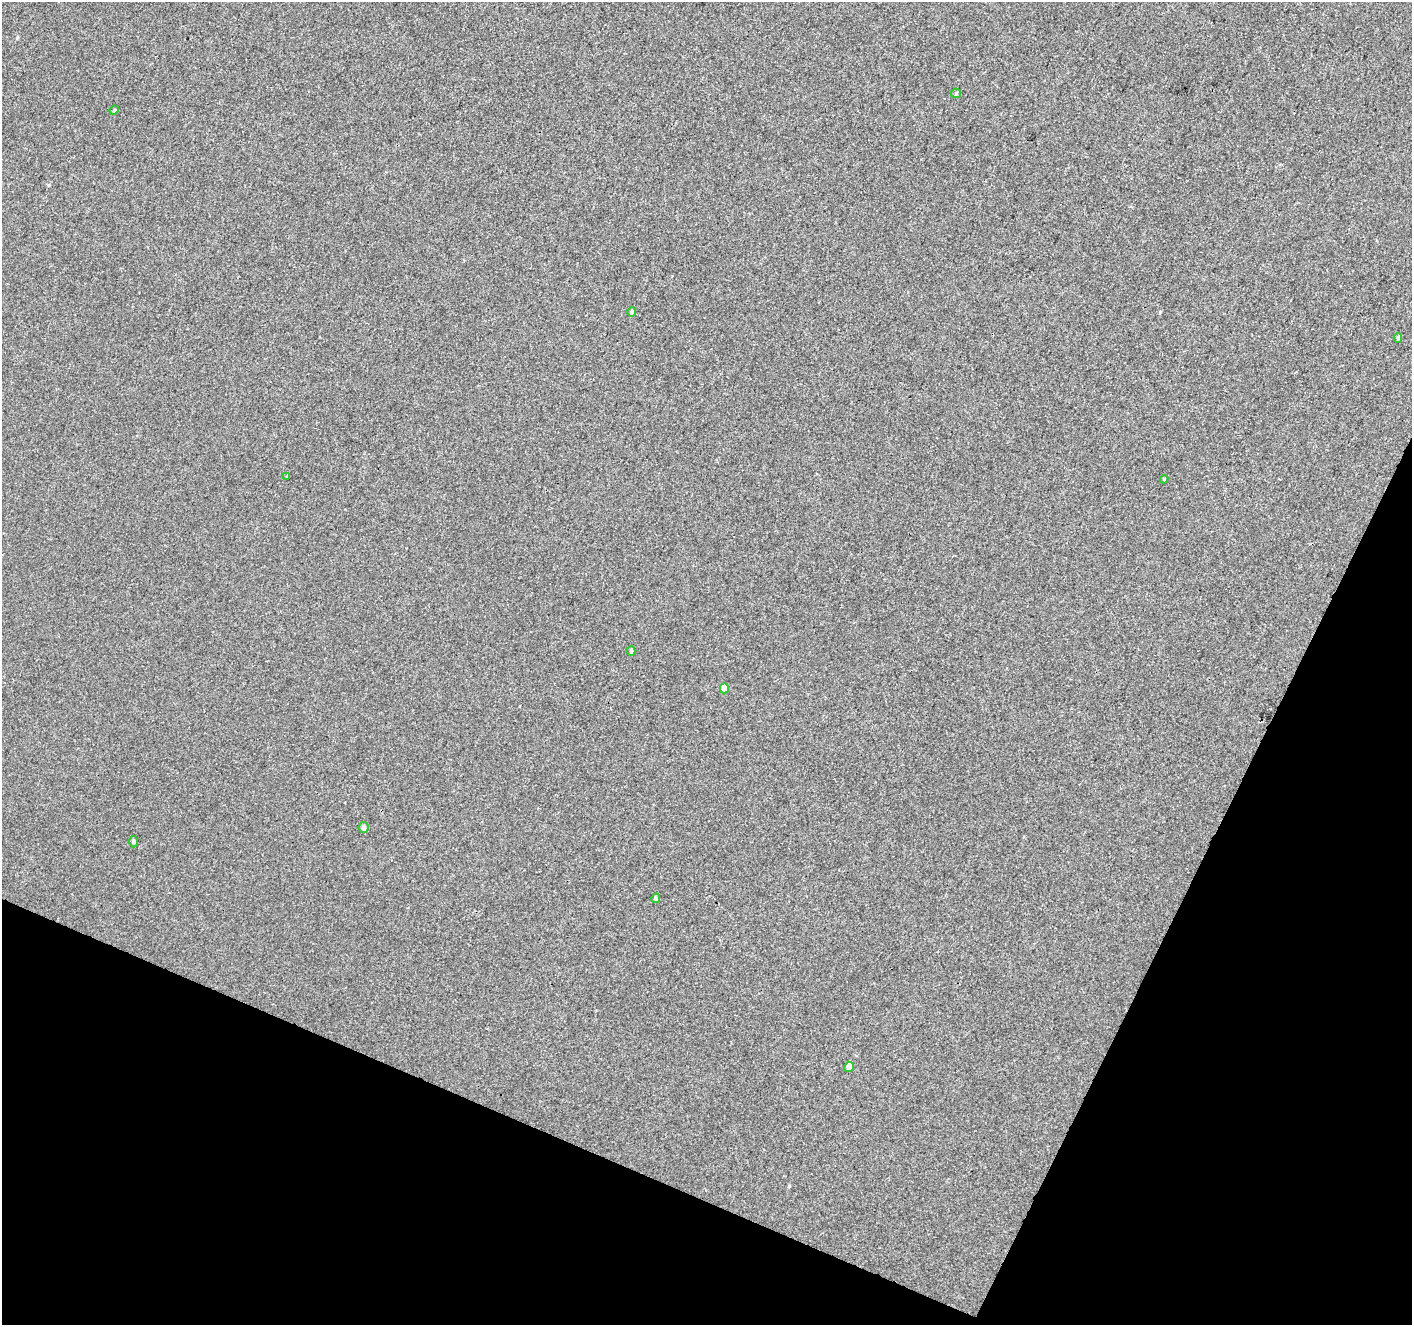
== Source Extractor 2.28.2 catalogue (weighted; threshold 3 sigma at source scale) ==
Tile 15 of 4 x 4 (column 3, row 4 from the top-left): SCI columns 2825-4234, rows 209-1531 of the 5656 x 5772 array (HDU 1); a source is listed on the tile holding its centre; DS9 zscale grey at full resolution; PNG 1414 x 1327 px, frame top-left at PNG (2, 2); each listed source drawn as its Kron ellipse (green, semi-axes under 4 px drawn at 4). Shown black and unused: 22% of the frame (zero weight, under 3 of 4 exposures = <1% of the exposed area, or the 3 px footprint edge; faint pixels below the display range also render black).
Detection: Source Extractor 2.28.2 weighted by HDU 2 'WHT'; one run over the whole footprint, this tile lists its part. Background -1.68e-04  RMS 0.0032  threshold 0.0146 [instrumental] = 3 sigma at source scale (4.5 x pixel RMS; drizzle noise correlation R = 1.50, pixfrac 1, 0.0396/0.0396 arcsec/px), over >= 5 px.
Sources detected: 12; all 12 listed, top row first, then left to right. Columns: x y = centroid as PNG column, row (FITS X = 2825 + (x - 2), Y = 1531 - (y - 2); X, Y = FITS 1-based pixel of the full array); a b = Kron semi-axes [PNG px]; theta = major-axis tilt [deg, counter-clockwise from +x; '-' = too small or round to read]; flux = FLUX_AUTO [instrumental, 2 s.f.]
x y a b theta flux
956 93 5 4 - 0.39
114 110 5 4 - 0.38
632 312 5 4 - 0.86
1398 338 5 4 - 0.52
287 476 4 2 - 0.39
1164 479 4 4 - 0.29
631 651 4 4 - 0.49
724 688 5 4 - 3
364 827 5 5 - 0.91
134 841 6 4 90 0.48
656 898 5 4 - 0.63
849 1067 5 4 - 1.6